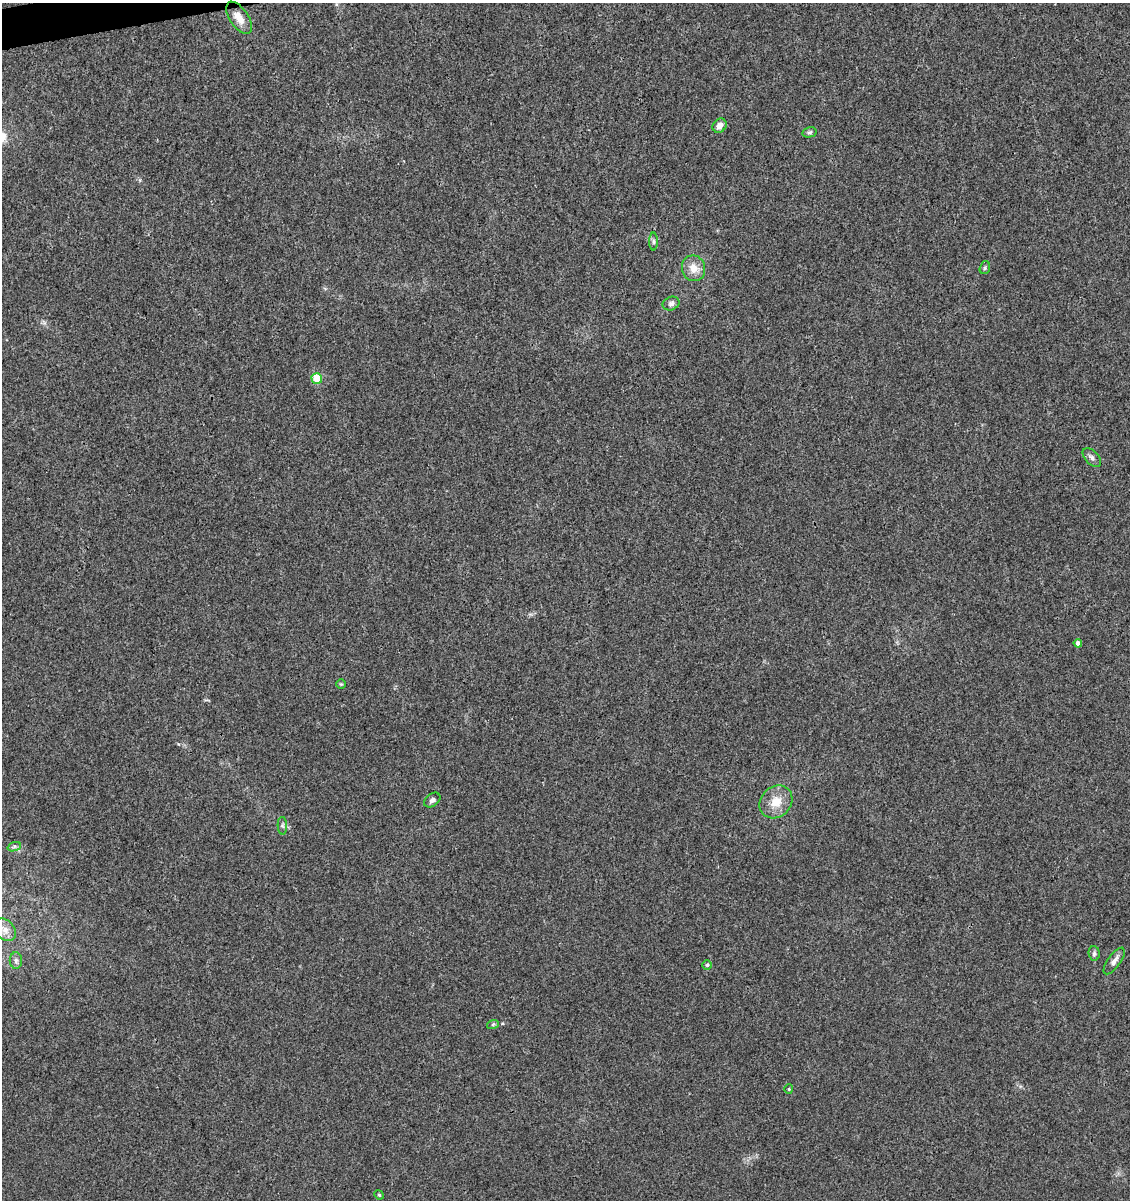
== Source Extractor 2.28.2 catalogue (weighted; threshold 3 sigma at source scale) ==
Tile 11 of 4 x 4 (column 3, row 3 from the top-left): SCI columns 2337-3464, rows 1256-2453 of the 4626 x 4904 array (HDU 1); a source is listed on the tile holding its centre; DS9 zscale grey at full resolution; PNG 1132 x 1202 px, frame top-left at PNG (2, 3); each listed source drawn as its Kron ellipse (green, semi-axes under 4 px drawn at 4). Shown black and unused: <1% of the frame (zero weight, under 3 of 4 exposures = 5% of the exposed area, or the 3 px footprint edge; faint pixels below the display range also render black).
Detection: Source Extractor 2.28.2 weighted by HDU 2 'WHT'; one run over the whole footprint, this tile lists its part. Background 0.00448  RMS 0.0026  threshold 0.0118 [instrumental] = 3 sigma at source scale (4.5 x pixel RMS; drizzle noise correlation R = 1.50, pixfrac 1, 0.0396/0.0396 arcsec/px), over >= 5 px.
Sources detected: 23; all 23 listed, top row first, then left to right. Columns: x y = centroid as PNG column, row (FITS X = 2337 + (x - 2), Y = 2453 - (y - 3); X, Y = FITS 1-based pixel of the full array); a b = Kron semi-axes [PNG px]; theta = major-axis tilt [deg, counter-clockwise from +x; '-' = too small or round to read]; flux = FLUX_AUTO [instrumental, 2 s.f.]
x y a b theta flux
239 18 18 9 -56 3.3
720 126 8 6 45 1.7
809 132 7 5 14 0.53
654 242 9 4 -90 0.58
694 268 13 11 -71 3
985 268 6 5 - 0.46
671 304 9 6 23 0.86
317 378 5 5 - 6.3
1092 458 11 6 -45 0.99
1078 643 4 4 - 1.3
341 684 5 4 - 0.3
432 800 9 6 36 0.84
776 802 18 15 45 4.5
282 826 9 4 -88 0.58
14 847 7 4 19 0.57
5 930 13 9 -46 2.1
1094 953 7 5 -86 0.63
16 961 8 6 -90 0.72
1114 961 16 6 54 1.4
707 965 4 4 - 0.4
493 1024 6 3 19 0.37
789 1089 4 4 - 0.26
379 1195 5 4 - 0.29